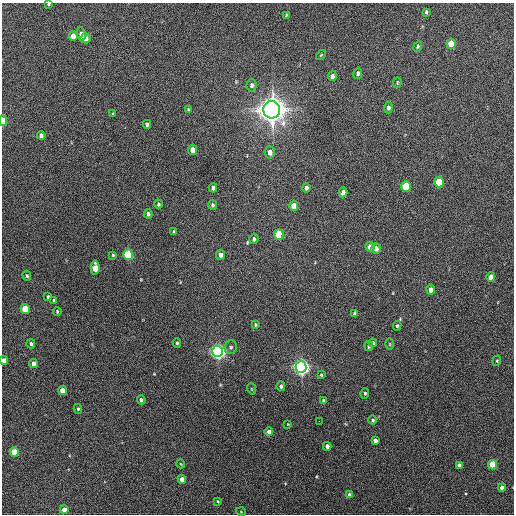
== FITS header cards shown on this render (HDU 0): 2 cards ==
NAXIS1  =                  512 / Axis length
NAXIS2  =                  512 / Axis length

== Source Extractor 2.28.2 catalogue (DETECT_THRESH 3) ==
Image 512 x 512 px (HDU 0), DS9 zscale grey, 1 PNG px = 1 image px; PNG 516 x 516 px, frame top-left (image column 1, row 512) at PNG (2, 3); each listed source drawn as its Kron ellipse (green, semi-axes under 4 px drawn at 4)
Background 586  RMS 16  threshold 49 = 3 sigma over >= 5 px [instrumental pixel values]
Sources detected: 85; all 85 listed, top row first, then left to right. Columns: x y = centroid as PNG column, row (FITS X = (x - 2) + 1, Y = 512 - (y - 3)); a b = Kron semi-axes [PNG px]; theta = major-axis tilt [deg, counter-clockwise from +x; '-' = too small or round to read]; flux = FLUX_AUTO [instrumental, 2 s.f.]
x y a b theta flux
49 4 4 3 - 1.4e+03
426 12 4 3 - 1.6e+03
286 15 4 3 - 9.4e+02
81 34 7 4 -81 6.5e+03
73 36 5 4 - 9.7e+03
86 38 5 5 - 5.9e+03
451 44 5 4 - 2.7e+04
418 46 5 4 - 1.7e+03
321 55 6 3 44 1.1e+03
358 73 6 4 81 3.1e+03
332 76 5 4 - 4.4e+03
397 82 5 4 - 1.2e+03
252 85 6 5 - 3.0e+03
388 108 6 4 89 3.3e+03
188 110 4 3 - 1.2e+03
272 110 8 8 - 1.6e+06
113 114 4 3 - 1.5e+03
3 120 5 3 - 2.1e+04
147 124 4 3 - 2.2e+03
41 135 4 4 - 3.0e+03
193 150 5 4 - 1.1e+04
270 152 6 5 - 6.0e+03
439 182 5 4 - 3.9e+04
406 186 5 5 - 5.6e+04
213 188 4 4 - 3.4e+03
306 188 4 4 - 3.3e+03
343 192 5 4 - 4.2e+03
158 204 4 4 - 1.7e+03
213 205 5 4 - 2.1e+03
294 206 5 4 - 1.4e+04
148 214 4 4 - 2.9e+03
174 232 3 3 - 1.5e+03
279 234 5 4 - 4.5e+04
254 239 5 4 - 2.6e+03
370 247 5 4 - 6.3e+03
376 248 5 4 - 6.8e+03
113 255 3 3 - 1.2e+03
128 255 5 4 - 6.1e+04
220 255 5 4 - 4.6e+03
95 268 6 4 -87 1.8e+04
27 276 5 4 - 1.6e+03
491 277 5 4 - 1.2e+04
431 290 5 4 - 7.7e+03
48 297 4 3 - 1.3e+03
54 300 3 2 - 1.3e+03
25 309 5 4 - 3.3e+04
57 311 4 3 - 1.3e+03
355 313 4 3 - 2.3e+03
255 325 4 3 - 1.4e+03
397 326 5 3 - 1.5e+03
177 343 4 4 - 1.5e+03
373 343 4 4 - 3.7e+03
31 344 5 4 - 2.4e+03
390 344 6 4 -90 1.1e+03
369 346 5 4 - 1.9e+03
231 347 7 6 - 2.4e+03
218 351 5 5 - 4.7e+05
4 361 4 4 - 1.0e+04
497 361 5 4 - 1.3e+03
33 363 4 4 - 6.0e+03
301 367 6 5 - 5.4e+05
321 375 3 3 - 1.1e+03
281 386 5 4 - 2.8e+03
252 389 6 3 -70 9.4e+02
62 391 4 4 - 1.2e+04
365 393 5 4 - 1.8e+03
141 400 4 4 - 2.5e+03
324 401 4 4 - 3.1e+03
78 409 5 4 - 1.7e+03
373 420 4 4 - 1.6e+03
319 421 2 2 - 3.9e+03
288 424 3 3 - 8.1e+02
269 432 4 4 - 6.7e+03
375 441 4 4 - 4.4e+03
327 446 4 4 - 5.5e+03
14 452 4 4 - 2.5e+04
181 464 4 3 - 8.6e+02
459 465 4 4 - 4.2e+03
492 465 4 4 - 3.0e+04
182 479 4 4 - 1.0e+04
502 487 4 4 - 6.7e+03
349 495 4 4 - 5.5e+03
218 501 4 3 - 1.2e+03
64 510 4 4 - 1.2e+04
241 512 5 3 - 8.9e+02
At the frame edge (FLAGS 8, measured only in part): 3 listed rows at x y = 49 4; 3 120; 4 361